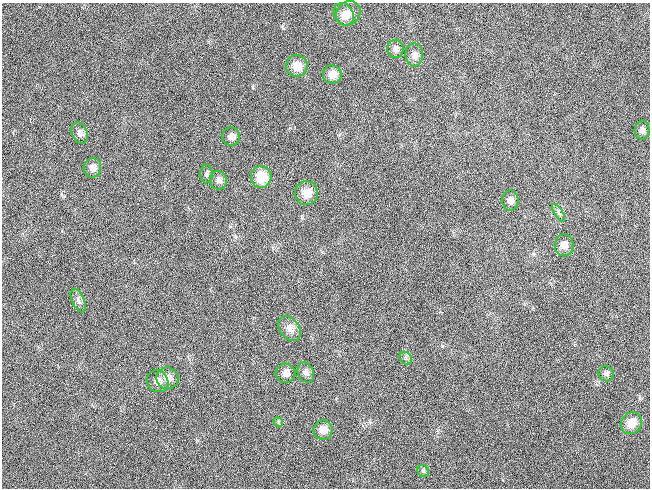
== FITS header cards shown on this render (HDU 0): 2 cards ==
NAXIS1  =                  648 / length of data axis 1
NAXIS2  =                  486 / length of data axis 2

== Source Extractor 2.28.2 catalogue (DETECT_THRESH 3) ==
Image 648 x 486 px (HDU 0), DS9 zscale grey, 1 PNG px = 1 image px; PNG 652 x 490 px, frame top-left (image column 1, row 486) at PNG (2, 3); each listed source drawn as its Kron ellipse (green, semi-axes under 4 px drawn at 4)
Background 118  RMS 26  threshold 78.2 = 3 sigma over >= 5 px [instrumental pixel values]
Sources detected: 29; all 29 listed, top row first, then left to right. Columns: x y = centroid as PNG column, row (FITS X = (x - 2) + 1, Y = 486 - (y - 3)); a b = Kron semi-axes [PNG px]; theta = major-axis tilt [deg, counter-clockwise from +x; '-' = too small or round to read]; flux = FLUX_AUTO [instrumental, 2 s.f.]
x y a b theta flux
348 13 13 11 42 16000
344 14 12 9 -61 16000
395 49 9 8 - 7300
414 55 11 8 89 9600
297 66 11 10 - 23000
332 74 9 9 - 16000
642 130 9 7 87 6600
80 133 11 8 -68 8600
231 136 9 9 - 9300
92 168 10 9 - 11000
206 174 9 6 87 4700
261 177 11 10 - 44000
218 180 9 8 - 8300
307 193 12 11 - 21000
510 200 10 8 90 8800
559 213 10 3 -58 4200
564 245 11 9 90 13000
78 300 13 6 -65 6900
289 328 14 9 -52 13000
406 358 7 5 -47 3900
306 372 10 7 -66 7300
285 373 10 9 - 11000
606 374 8 7 - 5600
168 378 11 10 - 14000
158 381 11 10 - 12000
278 422 5 4 - 2400
631 423 11 10 - 27000
323 430 9 9 - 16000
423 471 6 5 - 3400